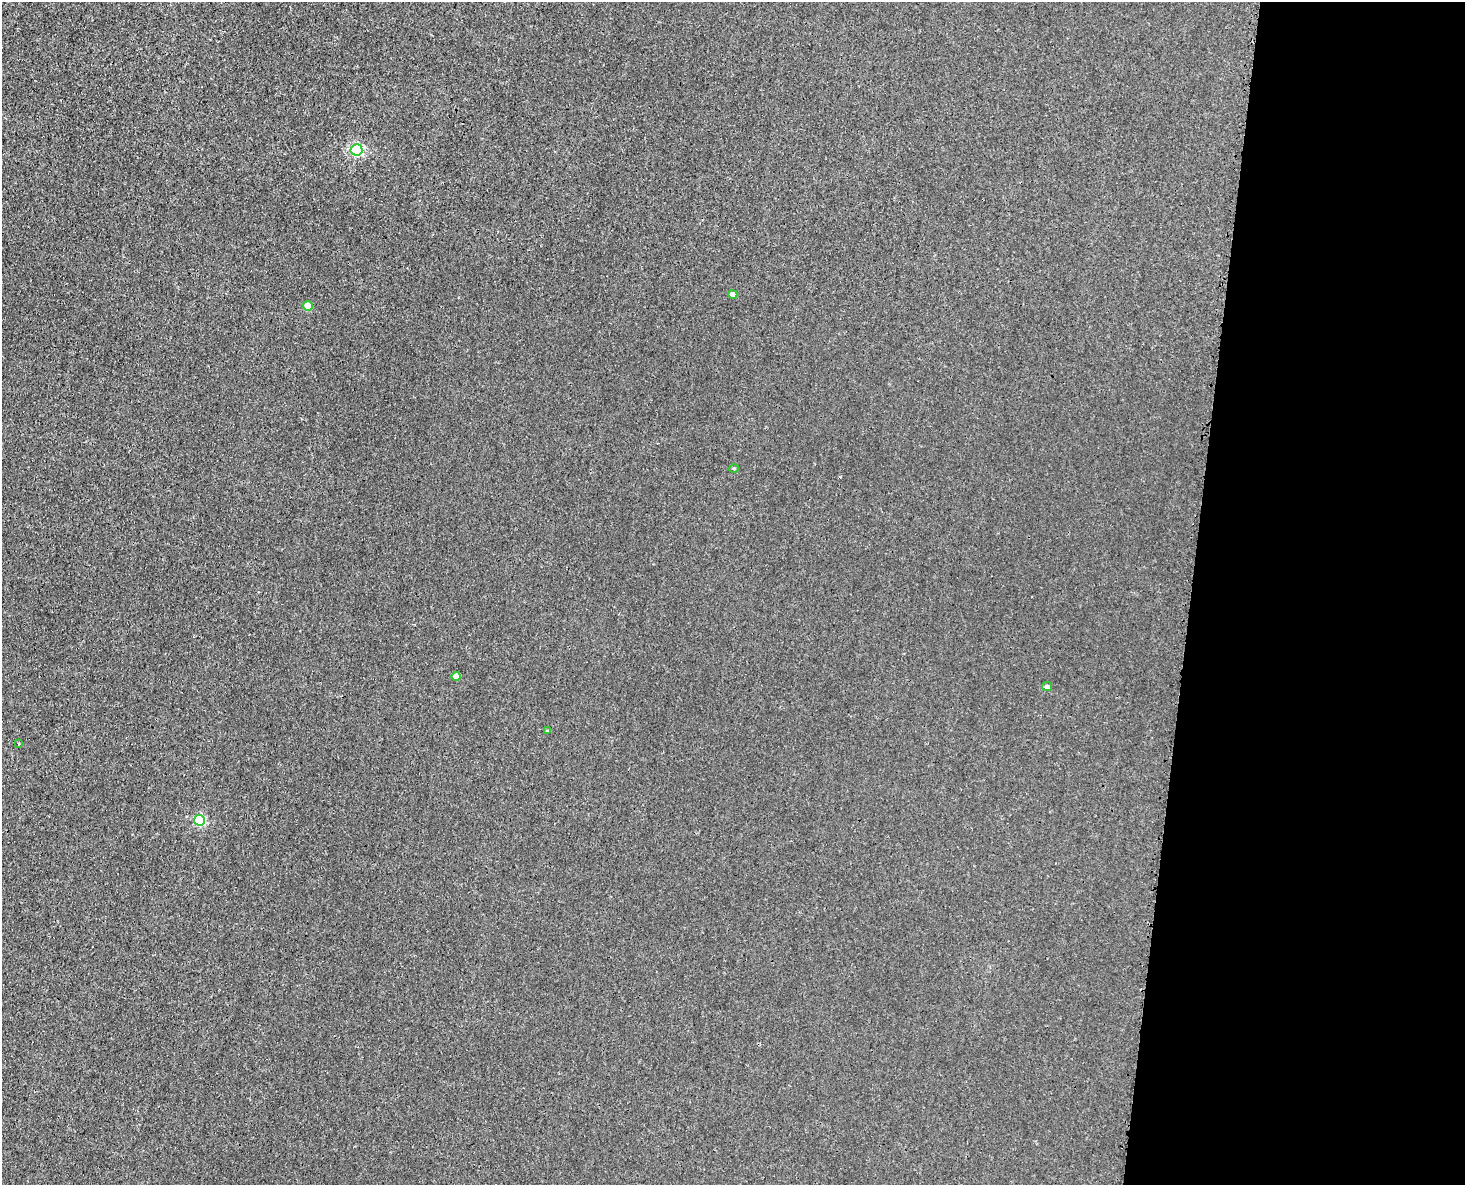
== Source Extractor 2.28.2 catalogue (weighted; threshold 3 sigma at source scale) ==
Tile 9 of 3 x 4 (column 3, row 3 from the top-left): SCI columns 3224-4686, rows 1241-2423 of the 4872 x 4844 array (HDU 1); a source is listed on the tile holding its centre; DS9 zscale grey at full resolution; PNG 1467 x 1187 px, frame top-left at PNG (2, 2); each listed source drawn as its Kron ellipse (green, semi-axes under 4 px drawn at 4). Shown black and unused: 19% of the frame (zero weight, under 3 of 4 exposures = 7% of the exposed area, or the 3 px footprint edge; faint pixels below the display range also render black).
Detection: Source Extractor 2.28.2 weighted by HDU 2 'WHT'; one run over the whole footprint, this tile lists its part. Background 0.00847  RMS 0.0023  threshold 0.0102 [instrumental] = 3 sigma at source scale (4.5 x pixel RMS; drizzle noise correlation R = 1.50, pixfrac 1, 0.05/0.05 arcsec/px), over >= 5 px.
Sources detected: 9; all 9 listed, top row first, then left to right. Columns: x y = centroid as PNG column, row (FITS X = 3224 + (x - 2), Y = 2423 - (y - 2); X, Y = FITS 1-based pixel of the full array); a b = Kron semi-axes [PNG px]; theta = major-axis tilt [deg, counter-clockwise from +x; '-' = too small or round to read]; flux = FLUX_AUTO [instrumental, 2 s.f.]
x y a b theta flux
356 150 6 5 - 31
733 294 4 4 - 1.2
308 306 5 5 - 4.3
734 468 5 3 - 0.23
456 676 4 4 - 2
1047 687 5 4 - 0.79
547 731 4 3 - 0.24
19 743 3 2 - 0.35
199 820 5 5 - 20